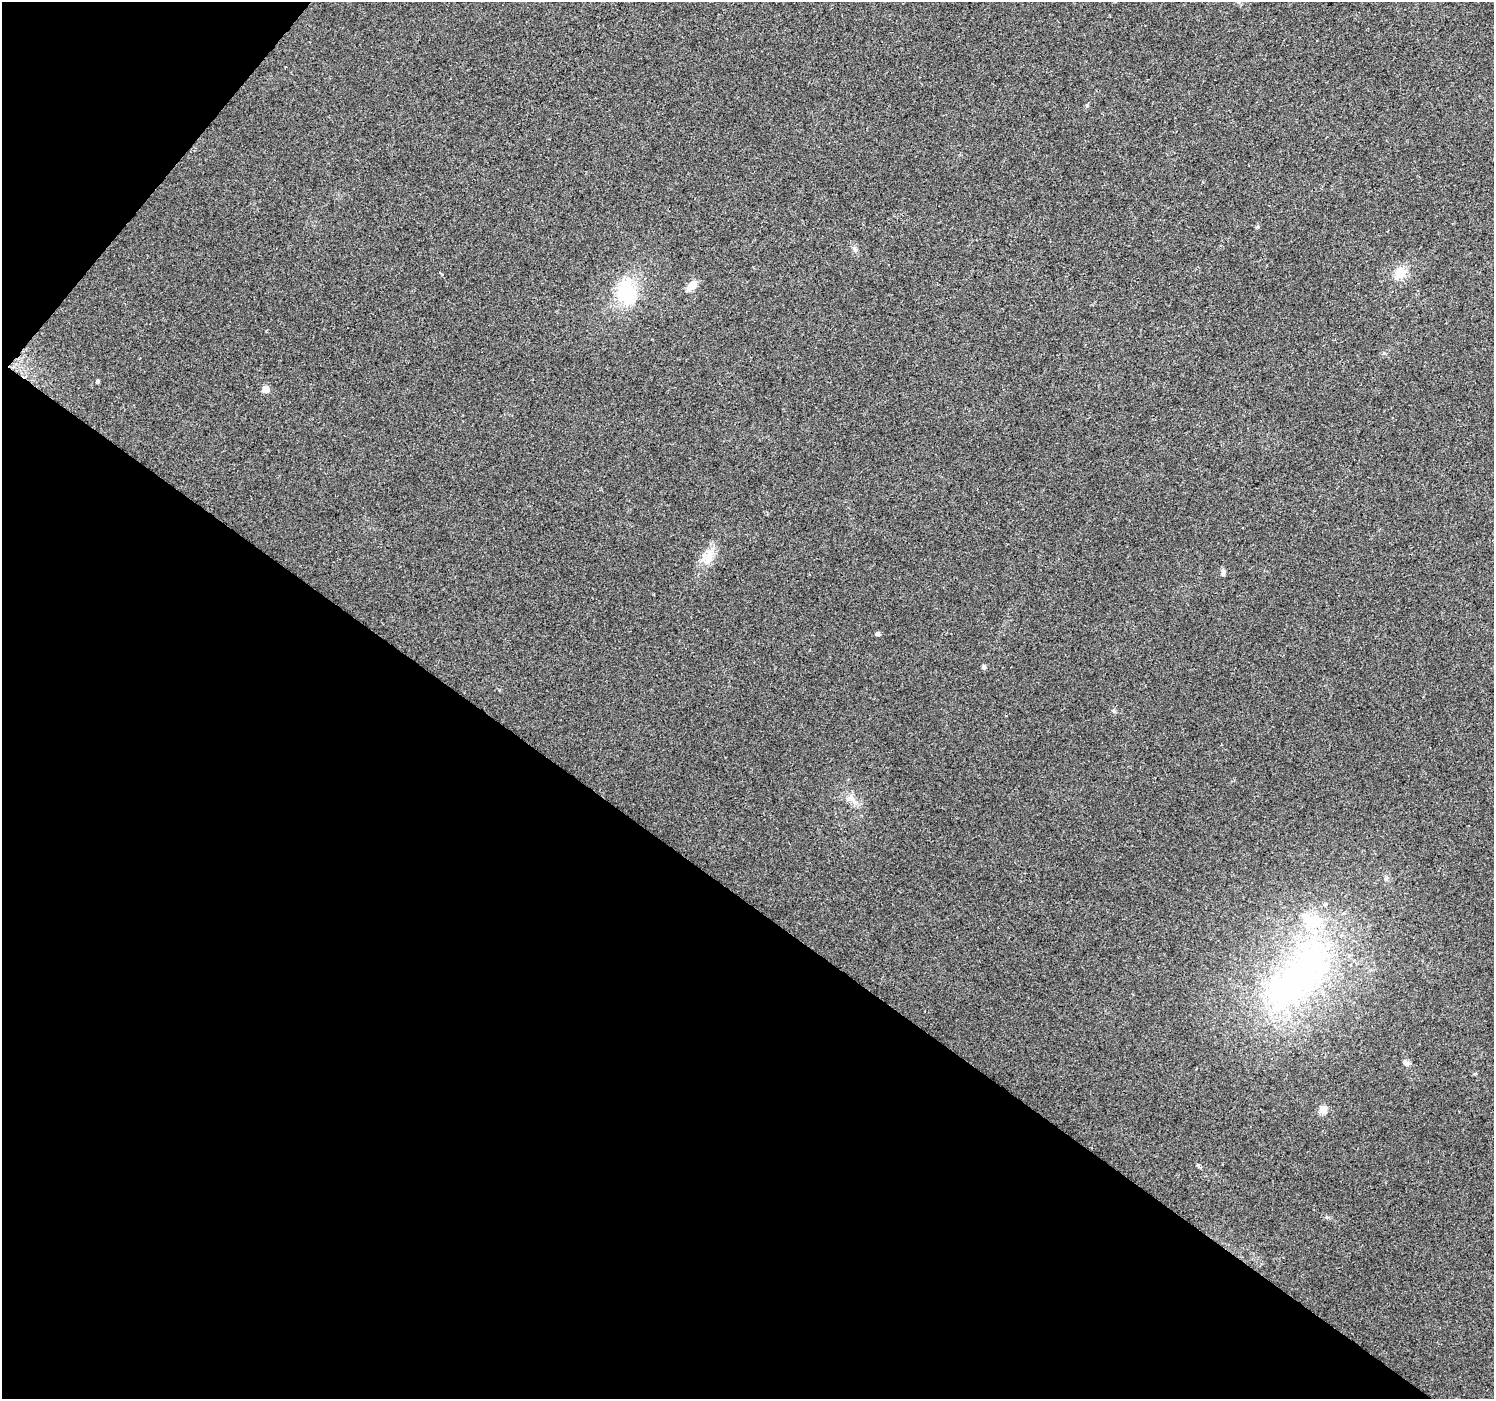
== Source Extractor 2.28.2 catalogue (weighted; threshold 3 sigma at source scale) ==
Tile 9 of 4 x 4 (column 1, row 3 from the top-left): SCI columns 1-1492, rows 1575-2971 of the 5973 x 6011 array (HDU 1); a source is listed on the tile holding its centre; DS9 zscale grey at full resolution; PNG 1496 x 1401 px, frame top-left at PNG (2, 2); no overlay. Shown black and unused: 38% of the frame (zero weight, under 2 of 3 exposures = <1% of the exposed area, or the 3 px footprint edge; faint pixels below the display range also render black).
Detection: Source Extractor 2.28.2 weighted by HDU 2 'WHT'; one run over the whole footprint, this tile lists its part. Background 0.0867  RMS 0.0092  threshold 0.0416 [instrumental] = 3 sigma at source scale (4.5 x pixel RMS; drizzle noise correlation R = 1.50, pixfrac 1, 0.0396/0.0396 arcsec/px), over >= 5 px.
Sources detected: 20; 1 inside a brighter object's white glare — not listed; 1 inside a brighter listed object's ellipse — not listed separately; the other 18 listed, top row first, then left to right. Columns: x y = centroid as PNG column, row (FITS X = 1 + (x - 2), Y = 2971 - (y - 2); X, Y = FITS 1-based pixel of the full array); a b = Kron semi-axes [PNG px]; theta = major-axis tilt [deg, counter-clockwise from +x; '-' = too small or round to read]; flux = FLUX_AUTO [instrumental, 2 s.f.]
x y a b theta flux
1087 106 5 5 - 1.2
855 249 7 4 -88 2
1400 272 16 14 56 13
692 285 13 7 42 9.4
626 292 29 22 -80 49
98 381 4 4 - 1.7
266 389 5 5 - 18
708 558 19 13 72 13
1223 572 10 5 -86 2.4
878 634 5 4 - 3
984 667 5 4 - 2.5
1114 711 6 4 -88 1.4
851 798 12 8 -39 6.3
1386 878 7 6 - 2.2
1298 978 119 47 50 300
1406 1063 10 6 -20 3
1323 1110 10 9 - 6.1
1198 1165 5 3 - 0.99